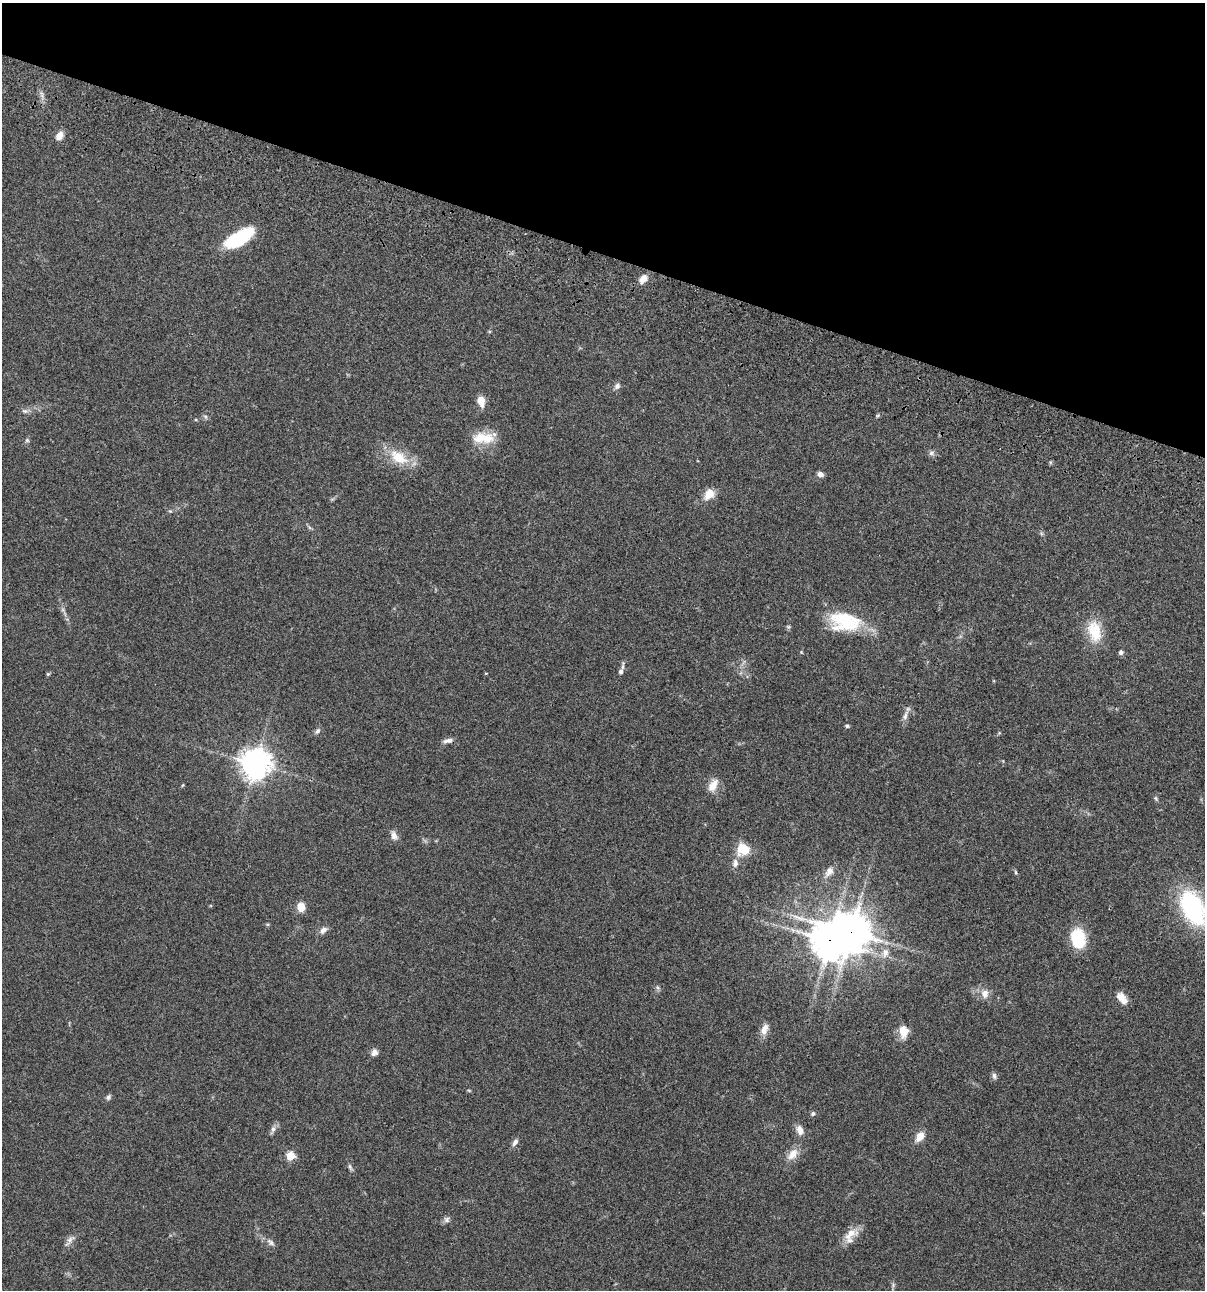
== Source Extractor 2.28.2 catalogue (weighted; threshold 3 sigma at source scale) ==
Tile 2 of 4 x 4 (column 2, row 1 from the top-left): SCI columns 1438-2640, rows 3986-5273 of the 5404 x 5390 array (HDU 1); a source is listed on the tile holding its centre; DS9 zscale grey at full resolution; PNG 1207 x 1292 px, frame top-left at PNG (2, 3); no overlay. Shown black and unused: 20% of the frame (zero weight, under 3 of 4 exposures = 9% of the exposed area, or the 3 px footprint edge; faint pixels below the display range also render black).
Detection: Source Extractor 2.28.2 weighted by HDU 2 'WHT'; one run over the whole footprint, this tile lists its part. Background 0.046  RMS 0.0055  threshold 0.0249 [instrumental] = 3 sigma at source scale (4.5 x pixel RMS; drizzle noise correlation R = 1.50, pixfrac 1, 0.05/0.05 arcsec/px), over >= 5 px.
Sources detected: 65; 3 inside a brighter listed object's ellipse — not listed separately; the other 62 listed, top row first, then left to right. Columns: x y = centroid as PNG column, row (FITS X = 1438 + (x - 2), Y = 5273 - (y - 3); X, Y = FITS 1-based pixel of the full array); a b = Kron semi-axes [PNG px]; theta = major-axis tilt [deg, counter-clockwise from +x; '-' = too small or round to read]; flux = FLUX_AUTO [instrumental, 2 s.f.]
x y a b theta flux
59 136 11 8 62 3.8
239 238 31 13 32 31
643 279 10 7 52 4.8
617 386 9 7 44 1.9
481 401 11 7 -75 5.8
25 411 9 6 -9 1.6
205 417 7 4 -45 0.97
196 420 5 3 - 0.48
483 438 30 14 0 12
27 440 6 5 - 0.85
931 453 8 6 2 1.6
398 457 29 15 -32 14
820 474 7 5 -11 2.5
709 494 13 10 51 7.1
170 511 5 4 - 0.66
1041 533 6 4 -72 0.81
846 622 44 20 -1 28
1094 631 30 17 -78 15
1121 652 6 5 - 1.5
623 666 14 3 83 1.3
486 673 4 3 - 0.35
48 674 5 5 - 0.58
905 715 15 6 73 2.7
847 726 4 4 - 1.2
317 731 9 6 51 1.5
448 741 14 6 12 2.2
255 764 10 10 - 650
183 785 4 4 - 0.48
713 785 18 10 60 5.5
1156 798 6 5 - 0.84
394 836 13 8 -69 2.9
743 849 16 14 12 10
735 863 12 8 82 2.9
829 871 15 9 55 3.9
1016 872 6 4 -88 0.61
301 907 9 8 - 6.2
1193 908 44 25 -65 57
323 930 10 7 45 2.5
851 932 13 11 -68 1200
1078 938 22 15 -80 21
830 940 15 12 -58 950
885 953 14 9 76 5.2
658 988 6 4 -70 0.95
985 994 13 10 84 4.2
1120 996 14 11 8 3.9
764 1029 15 9 68 4.1
903 1032 16 10 -88 6.6
374 1052 9 8 - 2.3
994 1076 8 6 -72 1.6
108 1097 7 6 - 1.4
813 1113 7 6 - 1.2
273 1129 9 6 80 1.8
800 1130 12 8 -69 4
920 1136 10 7 53 6.2
515 1142 11 6 59 2
792 1154 16 10 49 5.9
290 1156 5 5 - 19
350 1167 10 4 -64 1.2
447 1219 8 8 - 1.7
851 1235 24 12 52 7.2
70 1239 14 7 43 2.7
271 1242 12 6 -40 2.1
Overlapping masked pixels (flux is a lower limit): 2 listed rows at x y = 851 932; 830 940
Isophote crosses this tile's border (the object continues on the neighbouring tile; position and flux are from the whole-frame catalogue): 1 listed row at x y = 1193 908